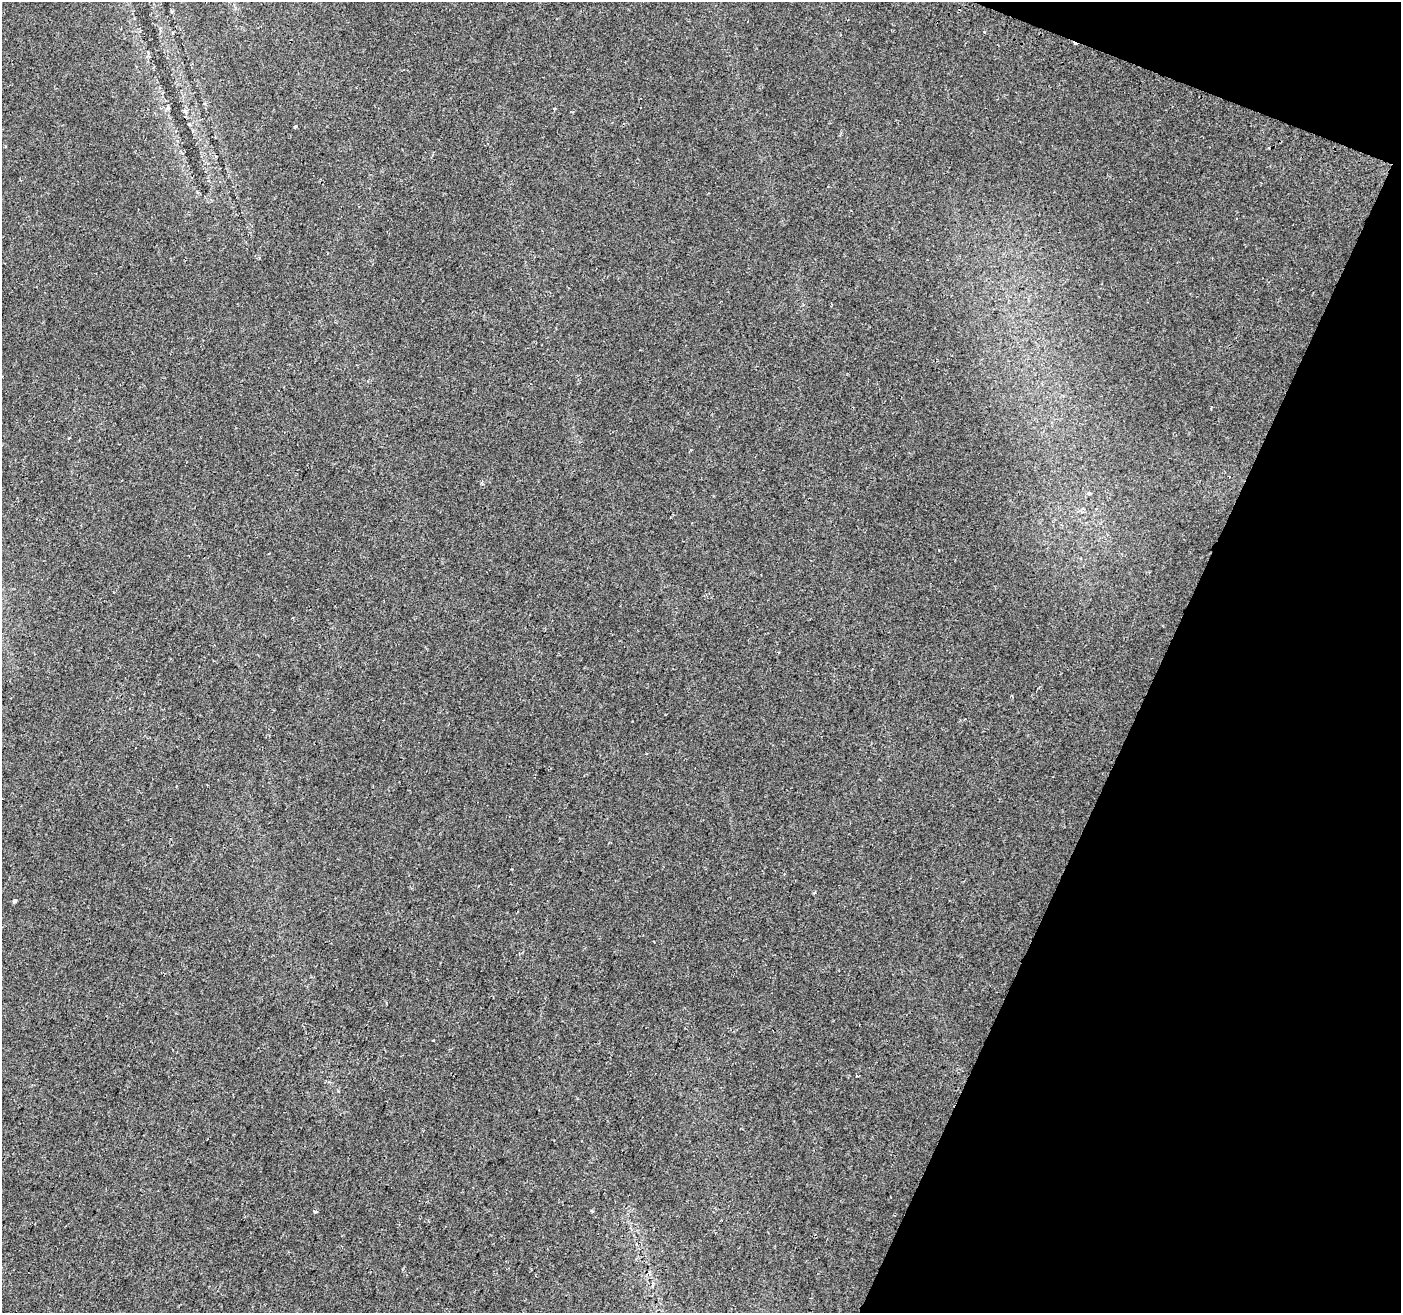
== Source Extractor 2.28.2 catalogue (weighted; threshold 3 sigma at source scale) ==
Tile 8 of 4 x 4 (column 4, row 2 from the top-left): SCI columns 4211-5609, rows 2862-4172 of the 5630 x 5788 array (HDU 1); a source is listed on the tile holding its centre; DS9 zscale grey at full resolution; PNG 1403 x 1315 px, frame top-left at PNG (2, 2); no overlay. Shown black and unused: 19% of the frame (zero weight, under 2 of 3 exposures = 2% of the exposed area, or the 3 px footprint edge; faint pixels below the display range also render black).
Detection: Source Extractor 2.28.2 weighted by HDU 2 'WHT'; one run over the whole footprint, this tile lists its part. Background 0.0647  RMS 0.0089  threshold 0.04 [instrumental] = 3 sigma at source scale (4.5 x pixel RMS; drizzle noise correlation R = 1.50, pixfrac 1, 0.0396/0.0396 arcsec/px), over >= 5 px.
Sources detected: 9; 2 cosmic-ray / hot-pixel residue — not listed; the other 7 listed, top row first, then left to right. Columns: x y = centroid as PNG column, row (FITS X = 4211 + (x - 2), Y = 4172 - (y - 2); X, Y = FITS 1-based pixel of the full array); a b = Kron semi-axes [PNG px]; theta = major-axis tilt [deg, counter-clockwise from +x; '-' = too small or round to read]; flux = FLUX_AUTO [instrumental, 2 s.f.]
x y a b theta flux
167 108 7 5 47 1.8
295 126 4 3 - 1.1
1089 493 4 3 - 3.2
15 901 5 4 - 1.9
433 1040 3 3 - 1.9
592 1211 4 3 - 1.1
315 1212 5 3 - 1.2